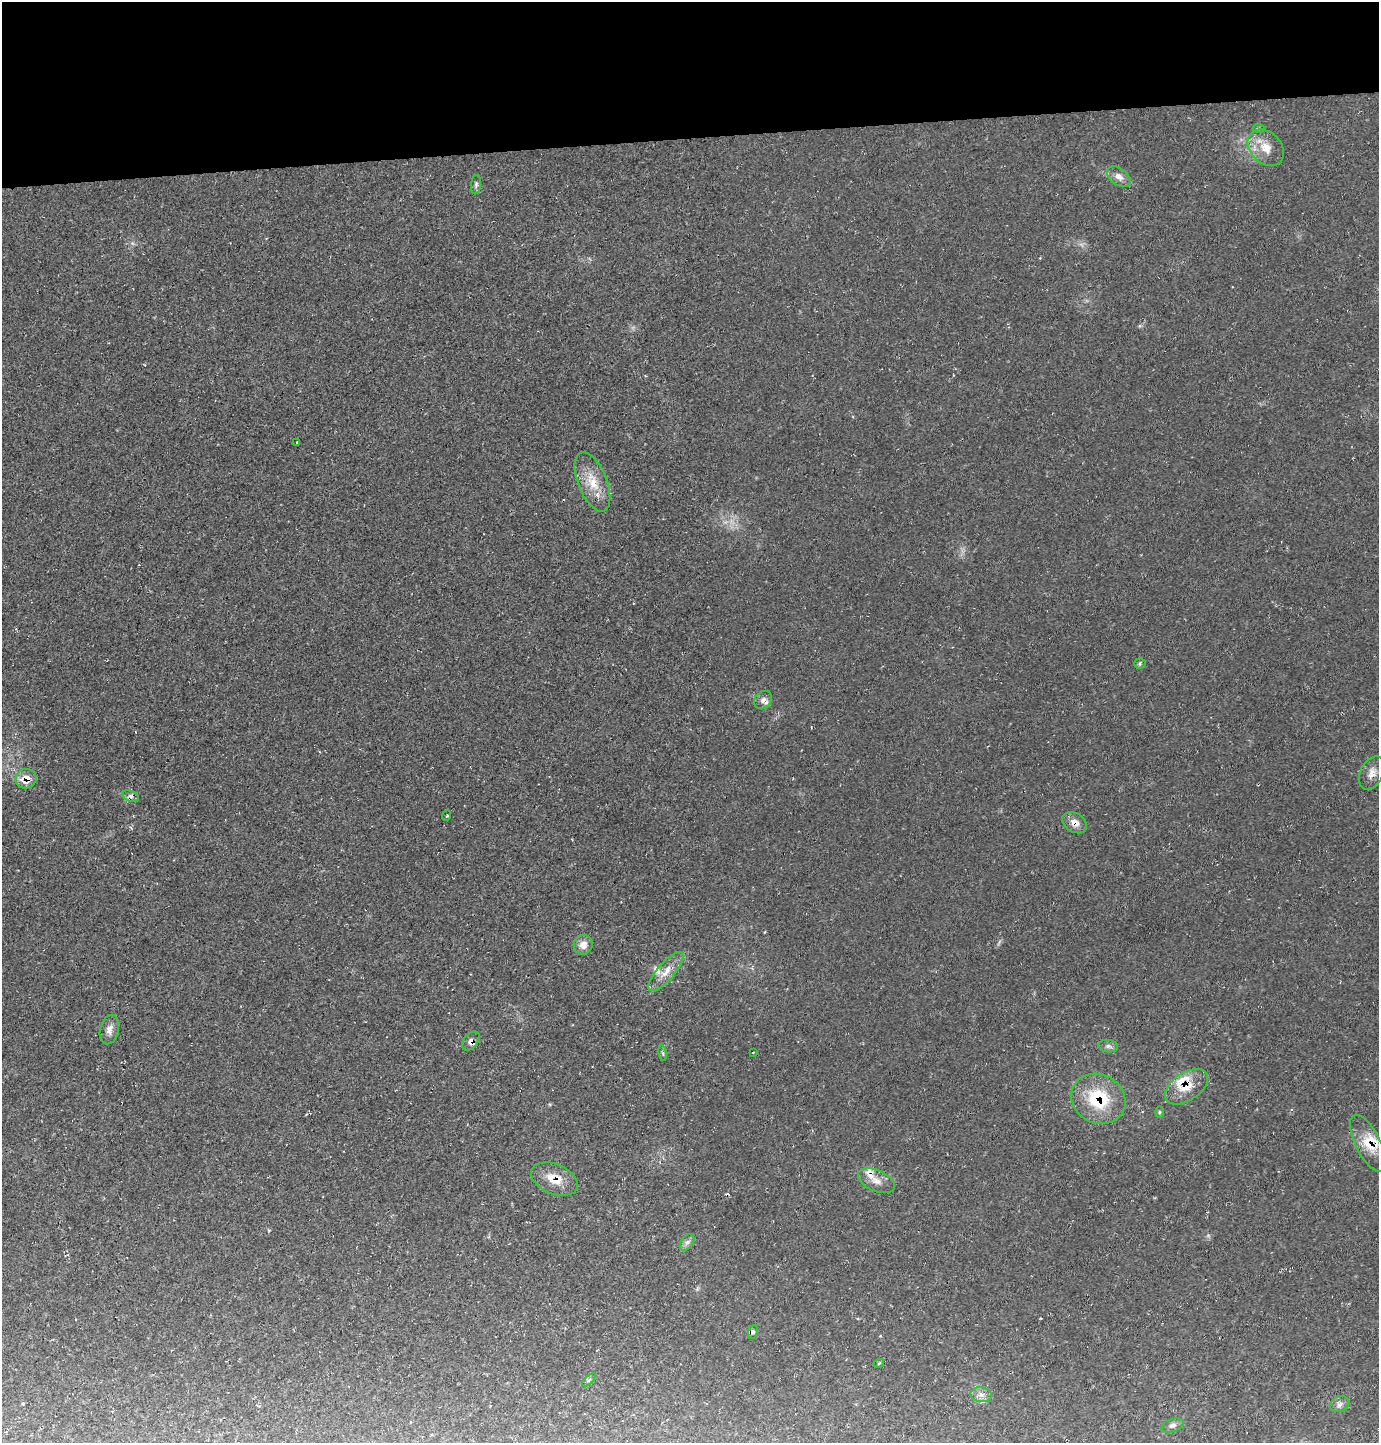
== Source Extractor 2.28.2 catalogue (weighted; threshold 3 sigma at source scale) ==
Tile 2 of 3 x 3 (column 2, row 1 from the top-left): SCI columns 1471-2847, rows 2884-4324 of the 4309 x 4326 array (HDU 1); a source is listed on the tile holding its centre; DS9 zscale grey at full resolution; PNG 1381 x 1445 px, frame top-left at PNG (2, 2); each listed source drawn as its Kron ellipse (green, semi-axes under 4 px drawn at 4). Shown black and unused: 10% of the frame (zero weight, under 2 of 3 exposures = <1% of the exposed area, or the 3 px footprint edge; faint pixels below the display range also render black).
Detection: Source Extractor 2.28.2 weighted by HDU 2 'WHT'; one run over the whole footprint, this tile lists its part. Background 0.0209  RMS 0.0061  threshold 0.0273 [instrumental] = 3 sigma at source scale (4.5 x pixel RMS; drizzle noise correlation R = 1.50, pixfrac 1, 0.05/0.05 arcsec/px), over >= 5 px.
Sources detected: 38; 1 too faint to see at this stretch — neither listed nor drawn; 4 inside a brighter listed object's ellipse — not listed separately; the other 33 listed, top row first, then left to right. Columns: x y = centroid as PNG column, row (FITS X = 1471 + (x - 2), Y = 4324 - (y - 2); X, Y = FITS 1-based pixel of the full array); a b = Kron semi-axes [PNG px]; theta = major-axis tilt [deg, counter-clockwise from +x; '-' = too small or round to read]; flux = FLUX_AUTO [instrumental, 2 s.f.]
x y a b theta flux
1259 128 6 4 -6 0.87
1266 148 20 15 -45 11
1119 177 13 8 -37 4.2
476 185 10 5 84 1.5
297 442 2 2 - 0.39
592 482 31 14 -68 15
1140 663 5 5 - 0.97
763 700 10 8 43 3.1
1372 773 18 11 63 5.2
26 779 10 9 - 8.2
130 796 8 5 -18 2
447 816 5 2 - 0.66
1075 823 13 9 -33 5.3
583 945 10 9 - 5.4
666 972 24 8 50 7.5
109 1030 15 9 76 3.9
471 1041 11 7 48 3.2
1108 1046 9 6 -9 1.8
663 1053 8 4 -81 0.98
753 1053 3 2 - 0.43
1186 1087 24 14 34 12
1098 1099 28 24 -29 35
1159 1112 6 4 89 0.76
1368 1143 31 12 -64 13
554 1179 24 15 -22 11
876 1181 19 10 -24 6.5
687 1242 9 6 53 2.1
753 1332 7 4 68 1.3
879 1363 5 3 - 0.73
589 1380 8 3 45 0.92
981 1395 11 7 -7 3.2
1340 1404 10 8 19 2.4
1173 1425 11 6 19 2.2
Overlapping masked pixels (flux is a lower limit): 7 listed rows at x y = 26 779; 1075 823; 471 1041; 1186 1087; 1098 1099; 1368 1143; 554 1179